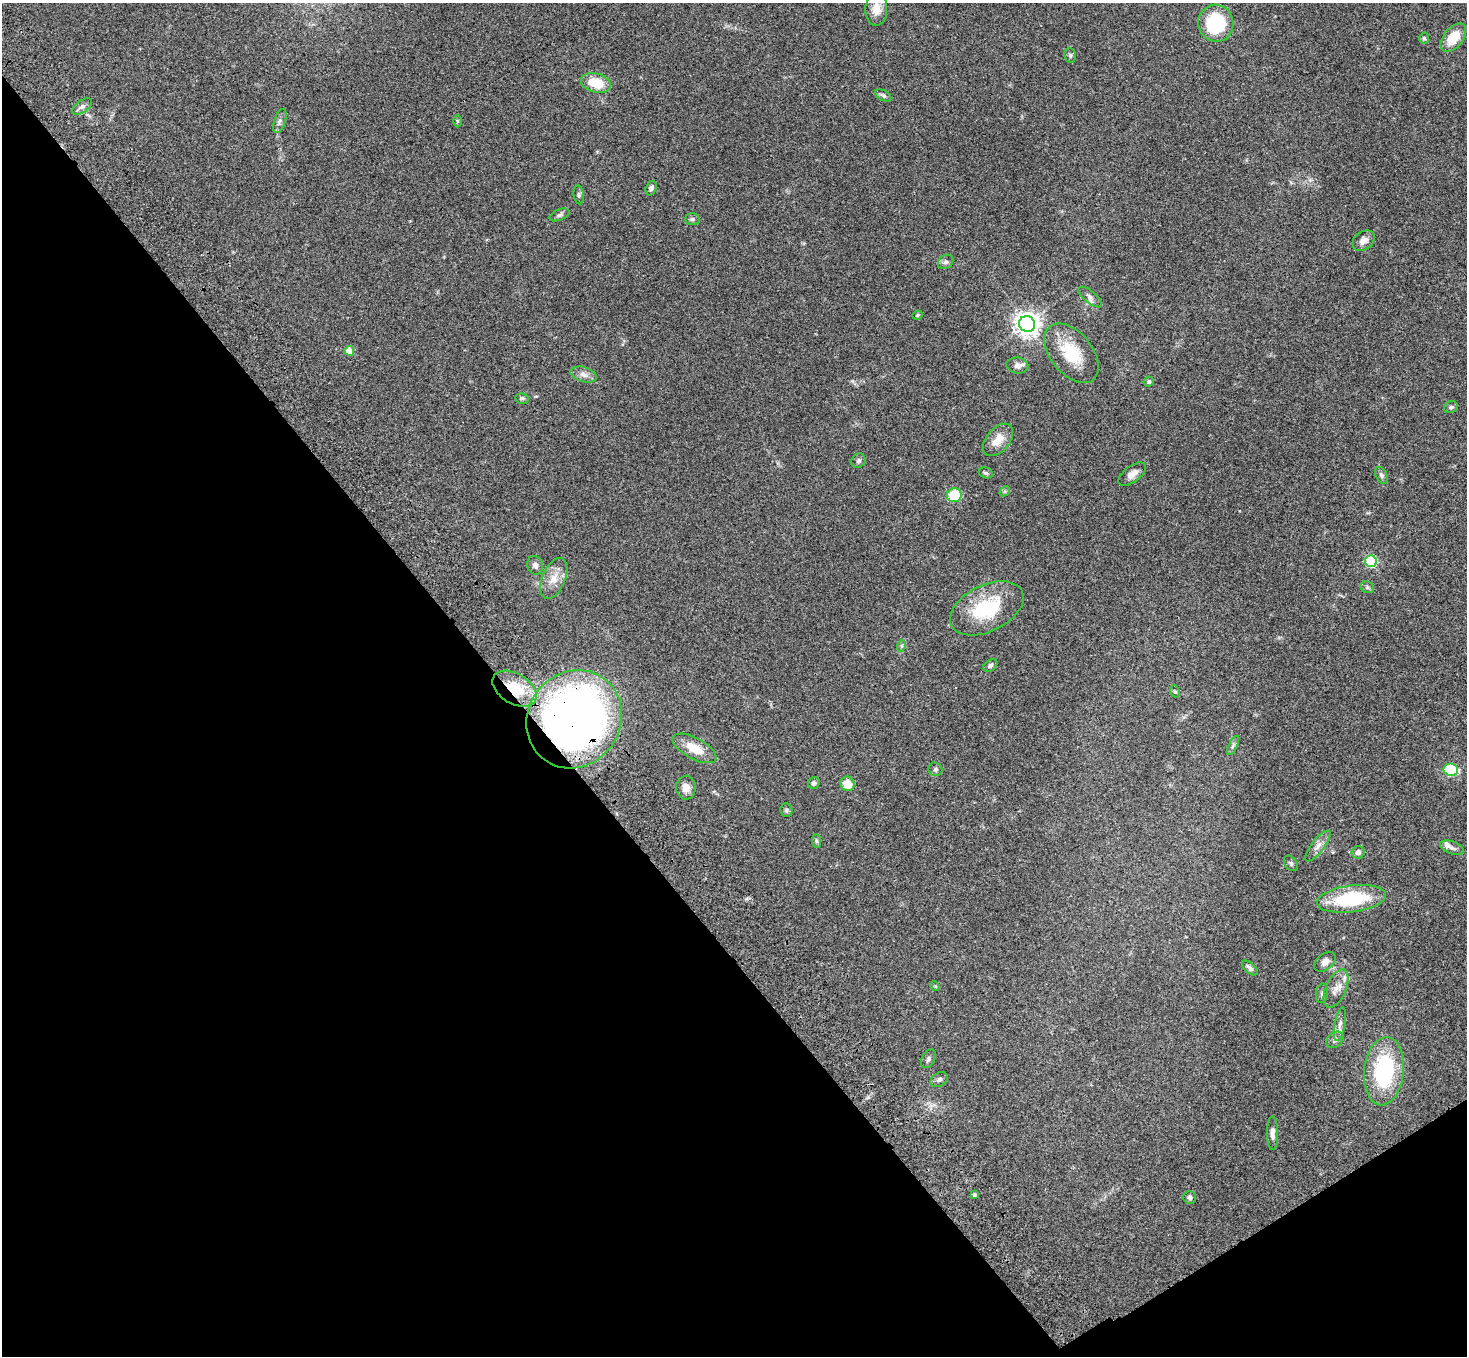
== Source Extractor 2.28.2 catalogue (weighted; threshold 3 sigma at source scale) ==
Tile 14 of 4 x 4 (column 2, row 4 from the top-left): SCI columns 1572-3036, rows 376-1729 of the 6069 x 6028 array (HDU 1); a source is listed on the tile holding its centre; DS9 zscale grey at full resolution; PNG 1469 x 1358 px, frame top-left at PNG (2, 3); each listed source drawn as its Kron ellipse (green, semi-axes under 4 px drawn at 4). Shown black and unused: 37% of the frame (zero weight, under 3 of 4 exposures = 6% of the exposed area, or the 3 px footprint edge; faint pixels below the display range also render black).
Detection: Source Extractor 2.28.2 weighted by HDU 2 'WHT'; one run over the whole footprint, this tile lists its part. Background 0.0468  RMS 0.0052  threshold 0.0232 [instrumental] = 3 sigma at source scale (4.5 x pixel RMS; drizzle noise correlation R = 1.50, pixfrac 1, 0.05/0.05 arcsec/px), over >= 5 px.
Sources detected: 72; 2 inside a brighter listed object's ellipse — not listed separately; the other 70 listed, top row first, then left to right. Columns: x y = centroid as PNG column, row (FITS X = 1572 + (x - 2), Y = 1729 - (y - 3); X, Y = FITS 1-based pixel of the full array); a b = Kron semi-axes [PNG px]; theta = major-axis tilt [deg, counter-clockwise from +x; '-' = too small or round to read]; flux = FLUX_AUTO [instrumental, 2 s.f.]
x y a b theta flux
876 9 17 11 88 5.2
1216 23 18 17 - 28
1424 38 5 5 - 0.74
1453 38 16 9 52 11
1070 55 7 5 -78 0.97
596 83 15 9 -16 13
883 95 9 5 -29 1.1
82 106 11 6 36 2
280 121 12 5 71 1.7
457 121 6 4 -90 0.59
651 188 7 5 71 1.8
579 195 9 5 -83 1.1
559 215 10 5 22 1.3
692 219 7 6 - 1
1364 241 12 9 35 3.4
946 262 8 6 34 1.4
1090 297 14 6 -41 2
917 315 5 3 - 0.66
1027 324 8 8 - 430
349 351 5 5 - 6.4
1071 353 34 21 -51 19
1017 365 11 8 -7 2.5
584 375 13 7 -17 2.9
1149 382 5 5 - 0.94
522 398 6 5 - 1.1
1451 407 7 5 22 1.3
998 440 19 11 49 7
858 461 8 6 44 1.2
986 473 7 5 -15 0.97
1132 474 16 8 37 3.7
1381 475 9 5 -64 1.4
1005 491 6 4 44 0.73
954 495 7 7 - 17
1371 561 6 5 - 45
535 565 9 7 -69 1.9
554 578 21 11 67 6.7
1367 587 7 5 -28 0.96
987 608 39 23 26 30
901 646 6 3 71 0.65
990 665 8 5 39 1.4
515 689 24 15 -31 17
1175 691 6 4 -67 0.71
574 719 50 46 54 380
1233 746 10 4 63 1.2
695 748 24 10 -28 9.4
935 769 7 6 - 1
1451 770 7 6 - 32
814 783 6 5 - 1.1
847 784 7 6 - 7.1
686 788 12 10 89 3.6
786 810 7 6 - 0.97
816 841 7 4 -88 0.81
1318 846 19 6 52 3.2
1452 848 12 6 -18 2
1358 852 6 6 - 1.9
1291 863 8 6 -56 1
1351 899 35 13 7 35
1325 962 12 8 38 2.9
1250 968 9 5 -42 1.6
935 986 5 4 - 0.5
1336 989 20 10 66 4.8
1322 993 9 6 80 1.4
1340 1024 17 5 80 2.6
1335 1040 9 7 39 1.8
928 1059 10 6 61 1.3
1384 1071 34 20 84 48
939 1080 9 6 31 1.4
1272 1133 17 5 -90 2.6
974 1195 4 4 - 0.9
1190 1197 6 6 - 1.4
Overlapping masked pixels (flux is a lower limit): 2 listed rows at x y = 515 689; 574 719